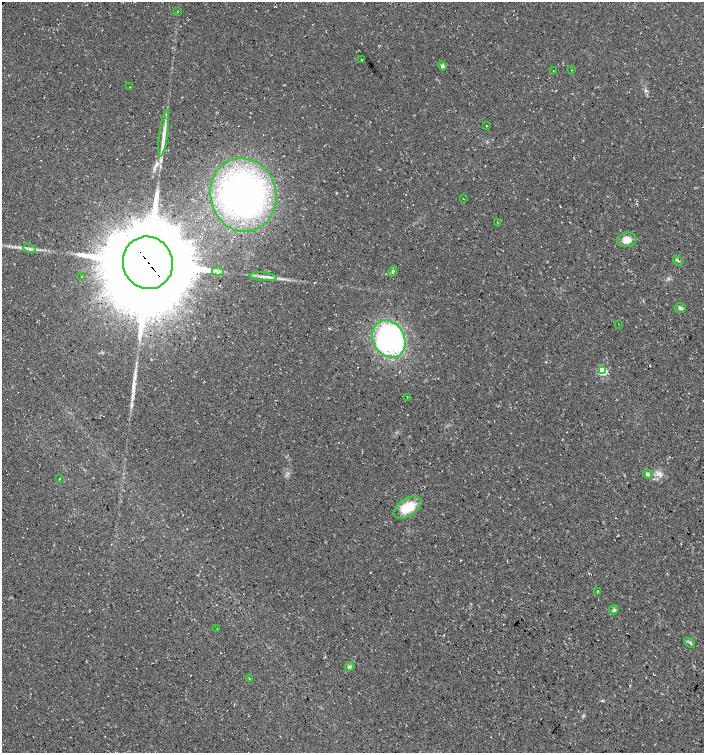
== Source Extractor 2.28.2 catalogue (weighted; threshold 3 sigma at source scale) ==
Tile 6 of 4 x 4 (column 2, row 2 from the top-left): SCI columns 1547-2949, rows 3005-4505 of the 5964 x 6007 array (HDU 1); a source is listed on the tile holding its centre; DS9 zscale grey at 2 x 2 block average (1 PNG px = mean of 2 x 2 image px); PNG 706 x 755 px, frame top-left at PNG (2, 2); each listed source drawn as its Kron ellipse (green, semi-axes under 4 px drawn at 4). Shown black and unused: <1% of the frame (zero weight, under 3 of 4 exposures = <1% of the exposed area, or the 3 px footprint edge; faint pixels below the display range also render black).
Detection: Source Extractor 2.28.2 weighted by HDU 2 'WHT'; one run over the whole footprint, this tile lists its part. Background 0.00915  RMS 0.0049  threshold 0.022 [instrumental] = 3 sigma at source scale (4.5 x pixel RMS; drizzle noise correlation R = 1.50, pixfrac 1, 0.0396/0.0396 arcsec/px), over >= 5 px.
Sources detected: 39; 4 inside a brighter object's white glare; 1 long thin detection or spike segment (spike, bleed or trail) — neither listed nor drawn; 1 inside a brighter listed object's ellipse — not listed separately; the other 33 listed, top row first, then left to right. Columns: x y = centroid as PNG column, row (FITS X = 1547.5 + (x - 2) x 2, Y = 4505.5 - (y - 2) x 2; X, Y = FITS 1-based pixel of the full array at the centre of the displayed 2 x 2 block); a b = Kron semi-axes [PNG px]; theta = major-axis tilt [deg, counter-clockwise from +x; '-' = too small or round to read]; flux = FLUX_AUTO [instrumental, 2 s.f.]
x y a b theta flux
178 12 2 2 - 0.41
361 60 3 2 - 0.77
442 66 5 4 - 2.9
572 70 2 2 - 0.6
554 71 2 2 - 0.44
130 87 2 2 - 0.4
487 126 2 2 - 0.41
164 134 23 3 82 12
243 195 37 33 -78 360
463 199 2 2 - 0.43
497 222 2 2 - 0.35
627 240 10 7 8 9.6
30 249 6 3 -17 3
678 261 6 2 -48 1.5
148 263 26 25 - 24000
218 271 6 3 -6 2.7
393 271 5 3 - 1.9
82 276 2 2 - 0.37
263 277 14 2 -6 5.1
680 308 6 4 -17 2.2
619 324 2 2 - 0.39
389 339 19 15 -57 180
603 371 3 3 - 70
407 397 2 2 - 0.63
648 474 5 4 - 2.3
59 479 2 2 - 0.7
408 507 15 8 32 31
598 591 3 2 - 0.8
614 610 5 4 - 2.3
217 628 2 2 - 0.38
690 642 6 3 -40 1.9
349 667 5 2 - 1.5
250 679 2 2 - 0.73
Overlapping masked pixels (flux is a lower limit): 1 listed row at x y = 148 263
Diffuse or blended objects may show on this block-average render without a row.